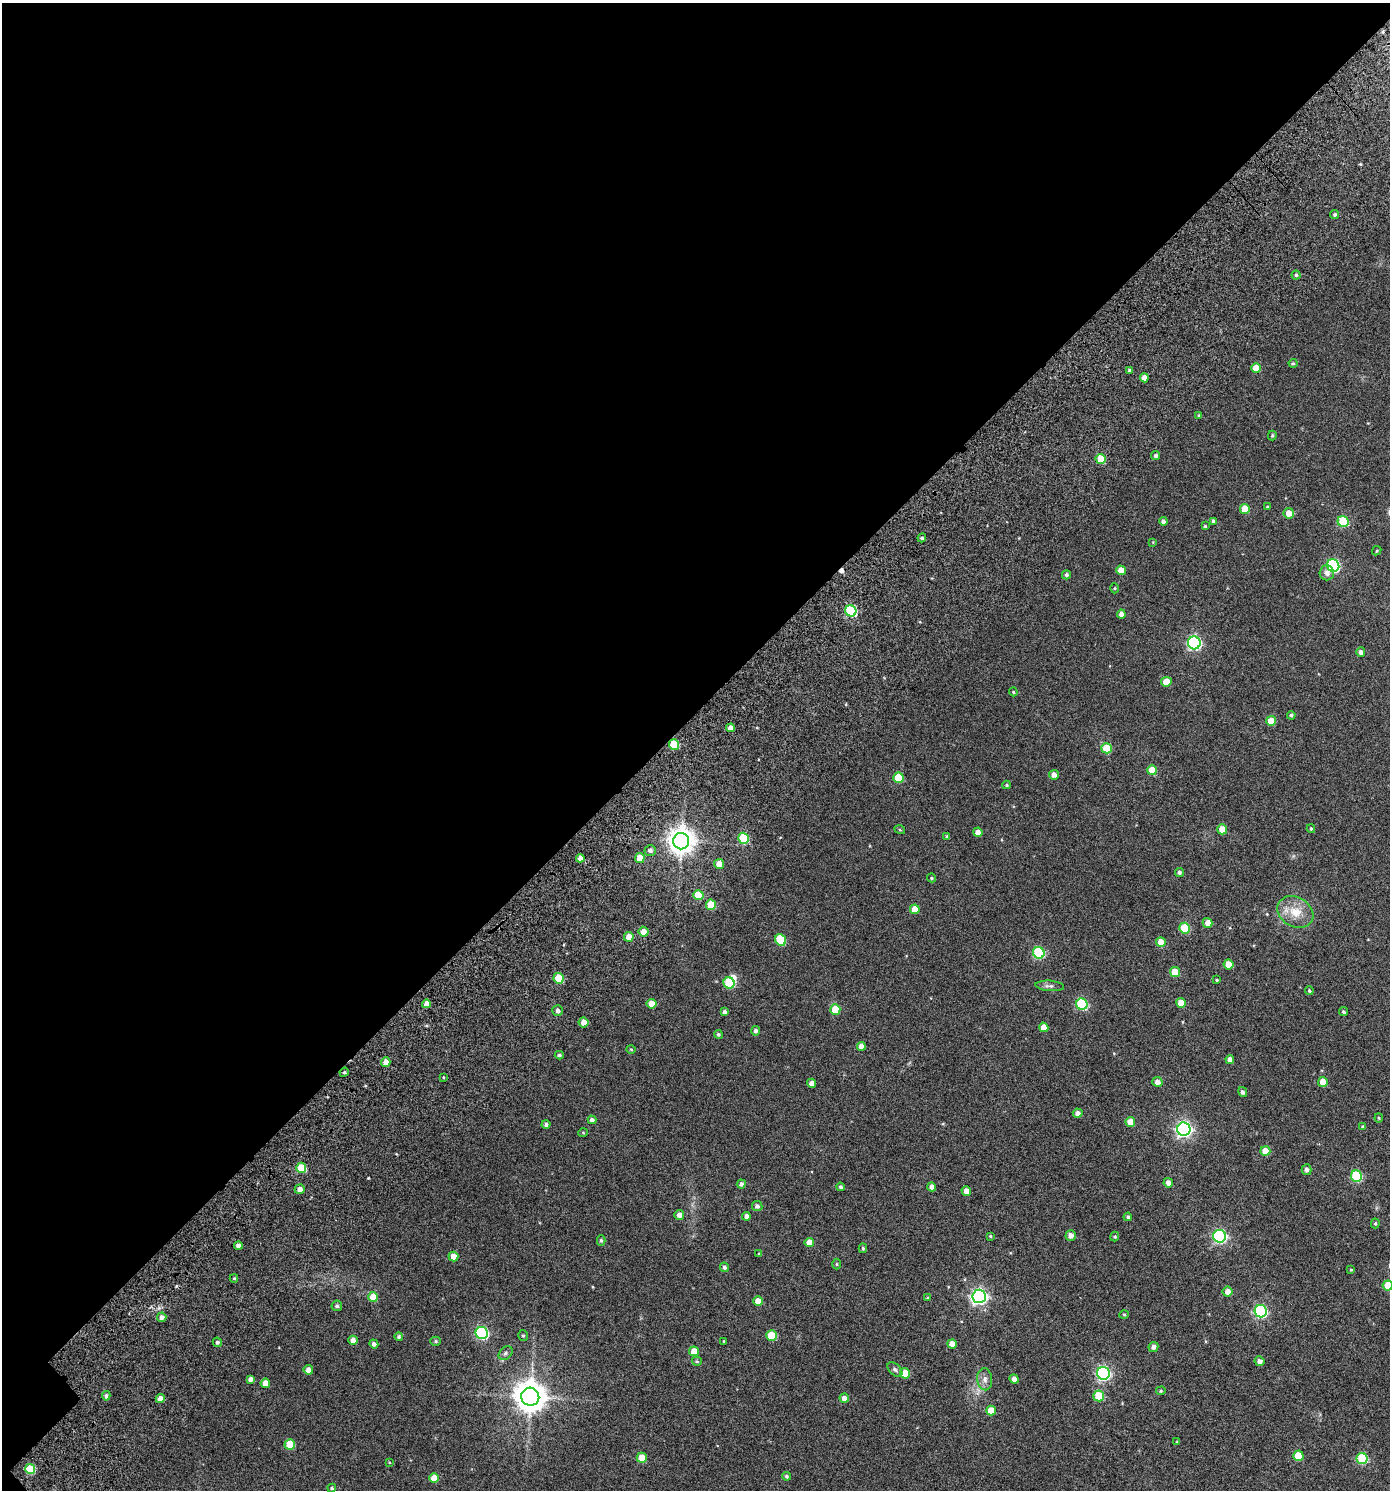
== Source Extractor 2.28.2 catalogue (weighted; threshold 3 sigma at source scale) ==
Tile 1 of 2 x 2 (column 1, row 1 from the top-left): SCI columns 173-1560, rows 1633-3120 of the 3261 x 3269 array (HDU 1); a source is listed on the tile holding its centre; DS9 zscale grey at full resolution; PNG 1392 x 1492 px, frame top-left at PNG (2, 3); each listed source drawn as its Kron ellipse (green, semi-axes under 4 px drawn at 4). Shown black and unused: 48% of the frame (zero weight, under 3 of 6 exposures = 13% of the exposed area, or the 3 px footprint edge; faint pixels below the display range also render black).
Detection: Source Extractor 2.28.2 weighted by HDU 2 'WHT'; one run over the whole footprint, this tile lists its part. Background 0.0296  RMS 0.013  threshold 0.0536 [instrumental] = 3 sigma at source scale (4.09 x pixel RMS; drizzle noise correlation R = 1.36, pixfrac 0.8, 0.0396/0.0396 arcsec/px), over >= 5 px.
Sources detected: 183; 1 inside a brighter object's white glare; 1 cosmic-ray / hot-pixel residue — neither listed nor drawn; the other 181 listed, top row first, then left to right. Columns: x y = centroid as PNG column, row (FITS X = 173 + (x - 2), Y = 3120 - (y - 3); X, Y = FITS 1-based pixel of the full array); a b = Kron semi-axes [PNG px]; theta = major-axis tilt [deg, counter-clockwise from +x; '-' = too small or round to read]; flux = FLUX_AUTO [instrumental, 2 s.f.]
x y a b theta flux
1335 215 4 4 - 2
1296 275 4 4 - 1.9
1293 363 4 4 - 1.3
1256 368 5 5 - 17
1129 370 4 3 - 1.6
1144 378 4 4 - 6.8
1199 415 4 3 - 1.3
1272 436 5 3 - 1.3
1156 456 4 4 - 2.2
1101 459 5 5 - 25
1267 507 4 3 - 1
1245 509 5 5 - 15
1289 513 5 5 - 10
1163 521 4 4 - 3.4
1213 521 4 3 - 1.8
1343 521 5 5 - 54
1205 526 4 4 - 1.2
922 538 4 4 - 1.7
1153 542 4 4 - 0.82
1377 551 5 3 - 1
1333 566 6 6 - 130
1121 570 5 4 - 10
1327 573 7 7 - 5.4
1066 575 4 4 - 2.1
1115 588 5 3 - 0.98
851 611 6 5 - 88
1121 614 4 4 - 4.9
1194 643 6 6 - 180
1361 652 5 4 - 4.2
1166 682 5 5 - 13
1013 692 4 3 - 1.1
1291 715 4 3 - 1.9
1271 721 5 5 - 17
730 728 4 4 - 6
674 744 5 5 - 29
1107 748 5 5 - 28
1152 770 5 5 - 20
1054 775 5 5 - 5.7
898 778 5 5 - 30
1006 785 4 4 - 1.4
1222 829 5 5 - 14
1311 829 4 3 - 1.4
900 830 5 3 - 0.98
978 832 4 4 - 7.2
947 836 4 3 - 1.4
743 838 5 5 - 51
681 841 8 8 - 1100
650 851 6 5 - 3.4
580 858 4 4 - 6.5
640 858 5 4 - 16
719 864 5 5 - 9.7
1179 872 4 4 - 2.4
931 878 4 3 - 1.3
698 895 5 5 - 25
711 905 5 5 - 24
915 909 5 5 - 14
1295 912 19 14 -30 20
1208 923 5 4 - 7.2
1185 928 5 5 - 42
644 932 5 5 - 10
629 937 5 5 - 12
781 940 6 5 - 44
1161 942 5 5 - 13
1039 953 6 5 - 80
1229 964 5 5 - 16
1175 972 5 5 - 20
559 978 5 5 - 31
1217 980 3 3 - 1.1
729 983 5 5 - 47
1050 986 14 5 -5 3.8
1309 991 4 3 - 1.3
1181 1003 5 5 - 15
426 1004 4 4 - 6.4
652 1004 5 5 - 11
1082 1004 6 5 - 75
835 1010 5 5 - 24
557 1011 5 5 - 3.4
724 1012 4 3 - 2.5
1344 1012 5 4 - 1.9
584 1022 5 5 - 8.8
1044 1027 5 4 - 10
756 1031 5 4 - 3.2
718 1034 4 4 - 1.8
861 1046 4 4 - 6.6
631 1049 5 3 - 0.96
559 1055 4 3 - 1.9
1230 1059 4 4 - 5.4
386 1062 5 4 - 6.8
344 1072 5 4 - 1.8
443 1077 3 2 - 0.76
1157 1082 5 5 - 5.7
1323 1082 5 5 - 10
811 1083 4 4 - 4.7
1243 1092 5 4 - 3
1078 1113 5 4 - 4.2
1379 1118 4 4 - 1.1
592 1120 4 4 - 3.4
1130 1122 5 4 - 13
546 1124 4 4 - 2.5
1363 1127 4 4 - 1.6
1184 1129 6 6 - 280
583 1133 5 3 - 0.91
1265 1151 5 5 - 15
301 1168 5 5 - 32
1307 1170 5 5 - 3.5
1356 1176 6 5 - 70
1168 1183 5 4 - 5.2
741 1184 4 4 - 3.4
840 1187 4 4 - 2.1
932 1187 4 4 - 4.9
300 1189 5 4 - 5.1
966 1191 5 4 - 6.1
757 1206 5 5 - 3
679 1215 5 5 - 5.1
746 1216 4 4 - 3.9
1128 1217 4 4 - 2
1375 1223 5 4 - 1.4
990 1236 4 3 - 1.1
1071 1236 5 5 - 5.5
1220 1236 6 6 - 170
1115 1237 5 4 - 1.4
601 1240 5 4 - 1.7
809 1242 5 4 - 11
238 1246 4 4 - 3.4
863 1248 5 4 - 1.6
759 1254 4 4 - 1.1
453 1257 5 5 - 8.2
836 1264 5 3 - 1
724 1267 5 4 - 2.7
1351 1270 4 3 - 1
234 1278 4 4 - 1.3
1388 1286 5 5 - 27
1227 1292 5 5 - 7.5
979 1296 7 6 - 310
373 1297 5 5 - 19
928 1298 4 3 - 0.92
758 1301 5 5 - 9.5
337 1306 5 5 - 2.4
1261 1311 6 6 - 130
1124 1314 5 3 - 1
162 1317 5 4 - 4.6
482 1333 6 6 - 130
771 1335 5 5 - 26
523 1336 6 4 -74 1.7
399 1337 4 4 - 1.9
353 1340 4 4 - 7
436 1341 5 4 - 1.6
724 1341 3 2 - 0.76
217 1342 5 4 - 1.9
374 1344 5 4 - 3.3
952 1344 4 4 - 8.8
1153 1347 5 4 - 4
694 1351 5 5 - 12
505 1353 8 5 42 2.6
697 1361 5 4 - 1.2
1260 1361 5 4 - 4.3
308 1370 5 4 - 5.6
895 1370 9 5 -43 2.6
905 1373 5 5 - 21
1103 1373 6 6 - 200
250 1379 4 4 - 4
985 1379 11 7 -85 5.4
1014 1379 5 4 - 4.6
265 1383 5 4 - 11
1161 1391 5 4 - 1.3
106 1396 5 4 - 2.4
1099 1396 5 5 - 34
530 1397 9 9 - 1700
160 1398 4 4 - 7.7
844 1398 5 4 - 5.8
991 1410 5 5 - 15
1177 1442 4 4 - 1.1
290 1444 5 5 - 28
1298 1456 5 5 - 22
642 1458 5 5 - 19
1362 1459 5 5 - 62
389 1462 4 3 - 0.76
30 1469 5 5 - 35
787 1476 4 4 - 1.8
434 1478 5 4 - 11
332 1488 4 4 - 1.5
Overlapping masked pixels (flux is a lower limit): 1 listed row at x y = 851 611
Isophote crosses this tile's border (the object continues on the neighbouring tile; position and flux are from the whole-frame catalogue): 1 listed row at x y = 1388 1286